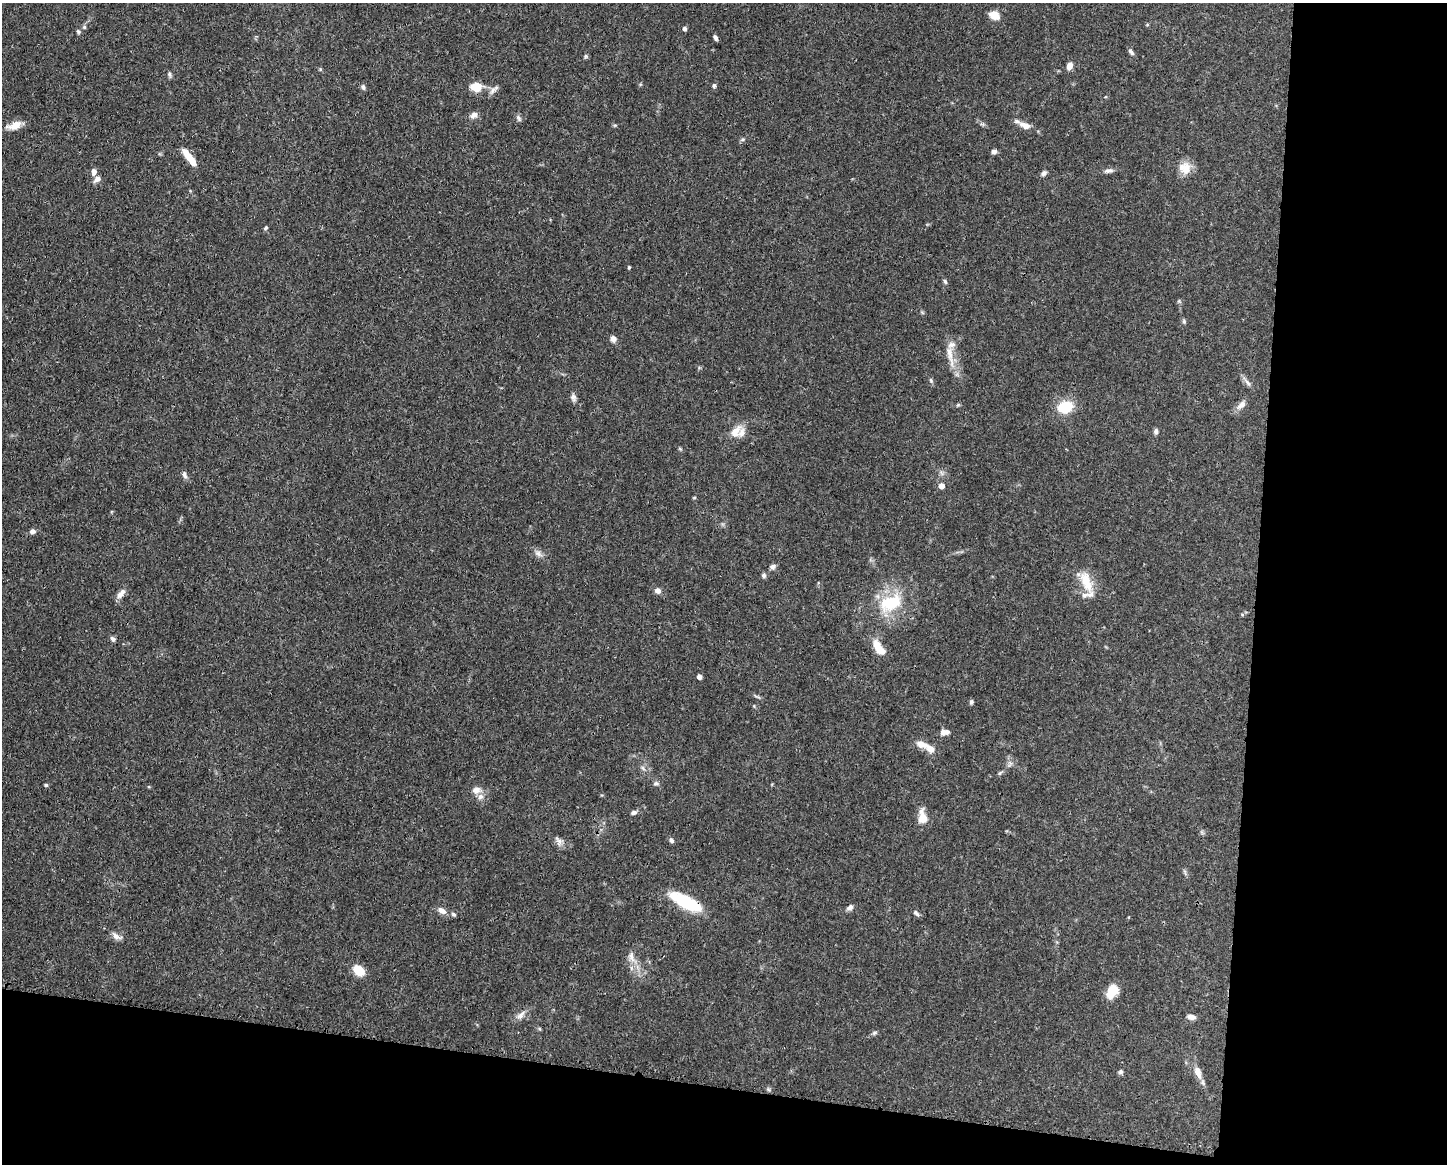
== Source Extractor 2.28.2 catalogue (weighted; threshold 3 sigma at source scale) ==
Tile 12 of 3 x 4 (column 3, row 4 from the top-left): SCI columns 3004-4448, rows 7-1168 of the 4671 x 4660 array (HDU 1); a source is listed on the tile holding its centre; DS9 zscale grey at full resolution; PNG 1449 x 1166 px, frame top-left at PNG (2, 3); no overlay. Shown black and unused: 20% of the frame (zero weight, under 3 of 4 exposures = <1% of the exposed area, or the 3 px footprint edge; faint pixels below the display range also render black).
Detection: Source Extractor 2.28.2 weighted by HDU 2 'WHT'; one run over the whole footprint, this tile lists its part. Background 0.0415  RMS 0.0027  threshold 0.0123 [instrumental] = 3 sigma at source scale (4.5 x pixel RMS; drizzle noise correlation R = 1.50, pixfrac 1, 0.05/0.05 arcsec/px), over >= 5 px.
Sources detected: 88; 7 inside a brighter listed object's ellipse — not listed separately; the other 81 listed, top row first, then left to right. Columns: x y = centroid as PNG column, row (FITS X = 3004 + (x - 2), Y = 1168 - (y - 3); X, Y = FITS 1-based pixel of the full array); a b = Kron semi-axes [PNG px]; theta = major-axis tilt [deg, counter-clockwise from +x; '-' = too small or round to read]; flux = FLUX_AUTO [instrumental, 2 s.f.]
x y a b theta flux
994 15 11 8 -28 3
84 27 5 5 - 0.43
684 29 5 4 - 0.6
78 32 7 4 -70 0.43
715 38 6 4 -60 0.68
1131 52 9 5 -51 0.72
586 56 6 5 - 0.41
1069 66 8 6 71 1.8
320 69 5 4 - 0.32
169 74 8 5 -84 0.54
476 86 13 10 -7 4.4
714 86 5 5 - 0.62
363 87 7 5 -75 0.59
494 89 16 5 40 1.1
474 115 9 7 40 1.4
519 118 10 5 -66 0.63
15 125 17 9 20 2.9
1025 125 13 7 -23 2.1
994 152 6 5 - 0.92
189 157 21 6 -53 4.5
1185 168 16 15 - 3.6
1108 171 14 5 13 0.99
94 172 8 6 88 1.1
1044 173 7 6 - 0.74
97 179 9 6 37 1.3
266 228 6 4 69 0.4
629 267 5 4 - 0.3
945 281 7 4 -63 0.49
1179 301 6 4 -56 0.35
1184 321 7 5 -71 0.44
613 338 8 7 - 1
950 353 22 8 -76 3.3
931 380 6 5 - 0.44
1248 383 12 5 -46 1
573 397 9 7 -80 0.93
958 405 6 4 34 0.33
1241 405 15 7 40 1.6
1065 407 14 10 13 9
1156 431 7 5 -87 0.74
735 432 21 11 50 3.3
680 449 5 4 - 0.32
184 475 9 6 -76 0.86
941 486 5 5 - 2
694 498 5 3 - 0.25
32 531 6 5 - 0.92
538 553 11 7 -37 1.2
773 567 7 6 - 0.83
764 576 6 6 - 0.64
1086 581 30 13 -70 6
658 591 7 6 - 1.1
121 594 16 7 50 1.5
890 603 33 20 23 13
113 639 7 5 -47 0.67
879 648 21 9 -52 4.5
699 677 4 4 - 1.4
971 702 6 5 - 0.48
945 732 11 6 8 1.5
923 744 20 9 -18 2.6
643 768 7 4 -46 0.55
1000 773 7 4 53 0.4
656 783 8 6 8 0.67
46 785 5 5 - 0.35
476 790 12 9 9 1.7
634 812 7 5 14 0.82
922 817 18 10 -85 3.2
671 840 7 5 -62 0.61
558 841 14 7 -59 1.2
686 902 31 10 -27 18
850 907 9 5 35 0.98
442 911 13 7 -33 1.6
916 913 9 5 -45 0.72
453 914 6 5 - 0.54
116 936 13 7 -40 1.3
631 957 15 7 -80 1.8
359 970 12 9 -42 4.5
1112 991 15 10 56 4.6
521 1015 15 6 46 1.5
1191 1017 9 6 -12 1.3
874 1033 6 5 - 0.5
1120 1072 6 6 - 0.53
1198 1072 18 8 -71 2.5
Overlapping masked pixels (flux is a lower limit): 1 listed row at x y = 686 902